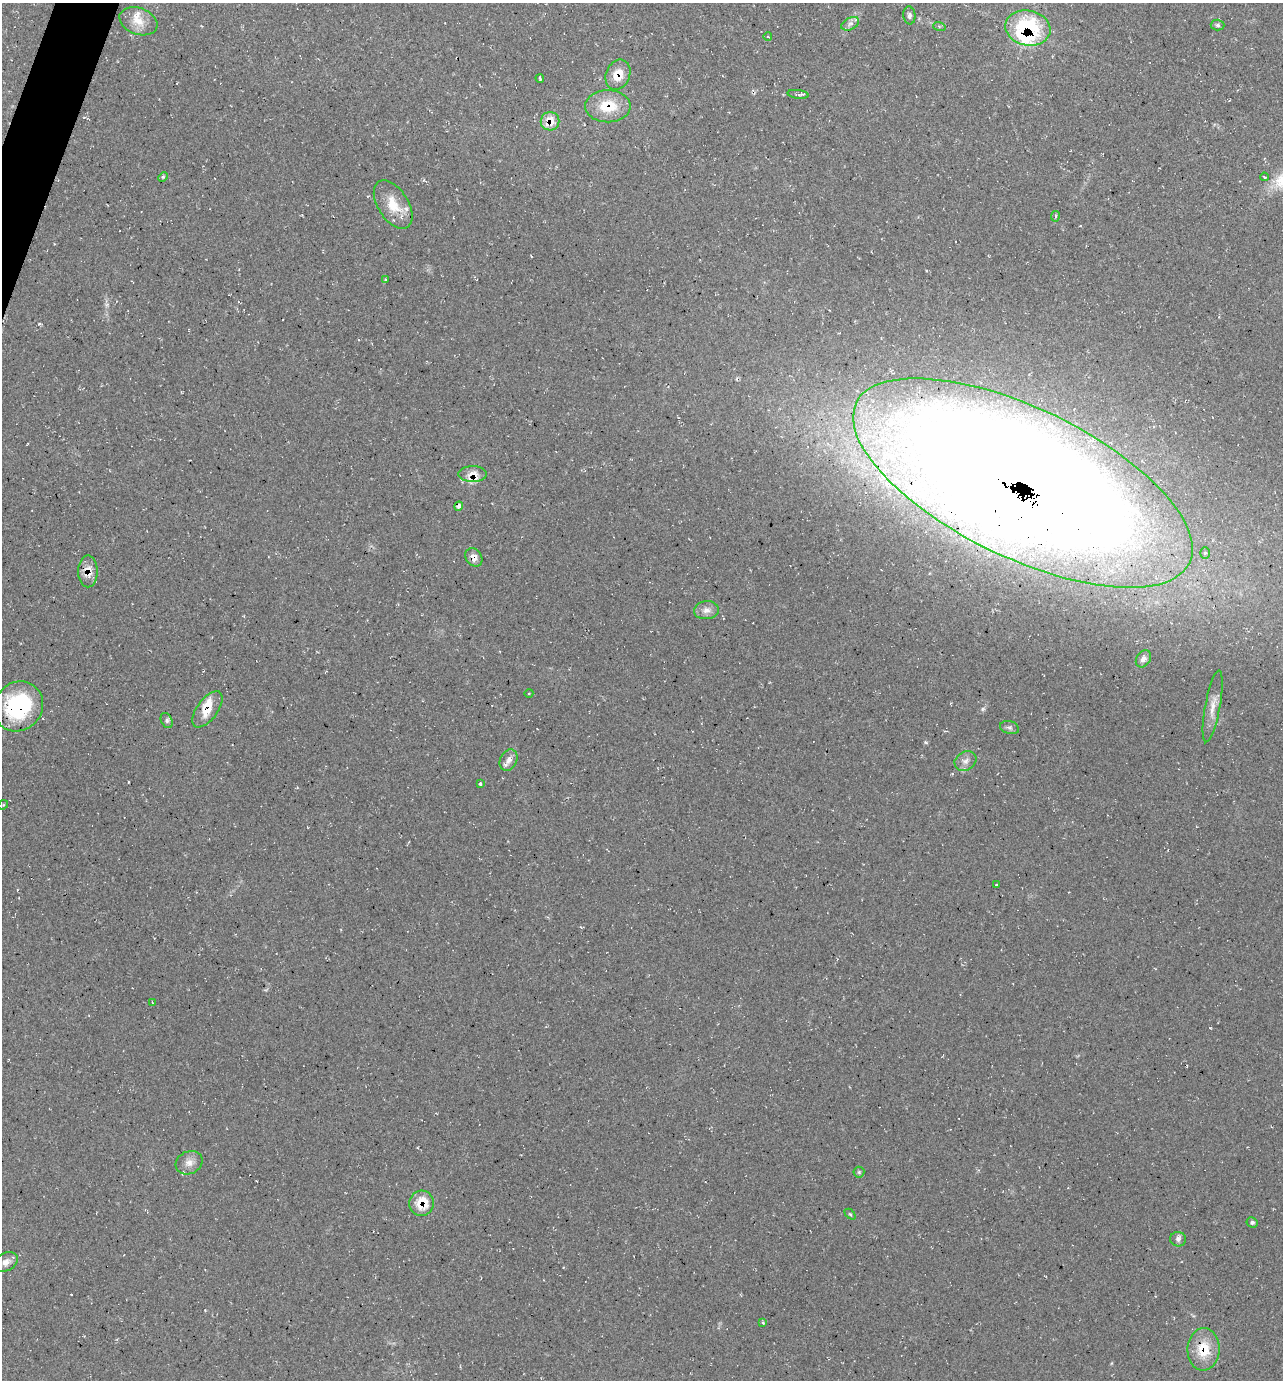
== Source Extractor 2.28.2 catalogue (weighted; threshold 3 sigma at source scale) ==
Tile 11 of 4 x 4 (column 3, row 3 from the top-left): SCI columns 2699-3979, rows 1381-2758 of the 5530 x 5520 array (HDU 1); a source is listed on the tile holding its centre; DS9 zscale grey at full resolution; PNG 1285 x 1382 px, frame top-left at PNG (2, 3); each listed source drawn as its Kron ellipse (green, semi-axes under 4 px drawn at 4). Shown black and unused: <1% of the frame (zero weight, under 2 of 3 exposures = <1% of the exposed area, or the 3 px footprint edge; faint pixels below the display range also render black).
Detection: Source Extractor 2.28.2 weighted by HDU 2 'WHT'; one run over the whole footprint, this tile lists its part. Background 0.244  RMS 0.014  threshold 0.0622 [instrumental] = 3 sigma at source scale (4.5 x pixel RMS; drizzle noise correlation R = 1.50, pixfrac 1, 0.05/0.05 arcsec/px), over >= 5 px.
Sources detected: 53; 1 cosmic-ray / hot-pixel residue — neither listed nor drawn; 6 inside a brighter listed object's ellipse — not listed separately; the other 46 listed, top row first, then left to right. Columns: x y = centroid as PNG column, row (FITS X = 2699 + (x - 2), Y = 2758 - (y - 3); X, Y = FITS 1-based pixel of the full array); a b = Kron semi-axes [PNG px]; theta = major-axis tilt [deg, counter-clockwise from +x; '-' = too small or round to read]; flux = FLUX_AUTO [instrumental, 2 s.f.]
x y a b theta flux
909 15 9 6 -84 4.5
138 21 20 13 -19 21
850 24 9 6 29 5.2
1218 25 7 5 -3 3
939 26 6 4 -19 1.8
1028 28 23 17 -11 140
768 37 4 3 - 0.99
618 75 15 12 67 24
540 78 4 2 - 1.9
798 94 10 3 -7 3.6
608 106 22 16 0 44
550 121 9 9 - 27
163 177 5 3 - 1.5
1264 177 4 3 - 1.6
393 205 27 15 -58 34
1055 216 5 3 - 1.6
385 279 3 3 - 1.6
473 474 14 8 0 13
1023 483 185 74 -26 6000
459 506 4 3 - 3
1205 553 6 5 - 2.7
474 557 10 7 -55 10
88 571 16 9 90 17
706 610 12 9 5 9.6
1143 659 9 6 57 7
529 693 4 3 - 1
18 706 26 24 48 130
1213 706 36 7 79 17
207 709 21 10 54 23
167 721 8 5 -64 3.3
1009 728 10 6 -17 4.2
509 760 11 8 63 9.2
965 761 11 9 30 8
480 784 3 3 - 2.4
3 805 5 4 - 1.7
996 885 3 3 - 2.7
153 1003 3 2 - 0.9
189 1163 14 11 28 11
859 1172 5 5 - 2
422 1203 13 12 - 37
850 1214 6 4 -44 1.7
1252 1222 6 5 - 2.8
1178 1239 8 7 - 5
6 1262 12 8 29 9.8
763 1323 4 3 - 1.6
1204 1349 21 16 88 39
Overlapping masked pixels (flux is a lower limit): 12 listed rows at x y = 1028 28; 618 75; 608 106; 550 121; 473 474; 1023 483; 474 557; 88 571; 18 706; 207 709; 422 1203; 1204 1349
Isophote crosses this tile's border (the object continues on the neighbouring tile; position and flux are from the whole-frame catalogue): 1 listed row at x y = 18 706